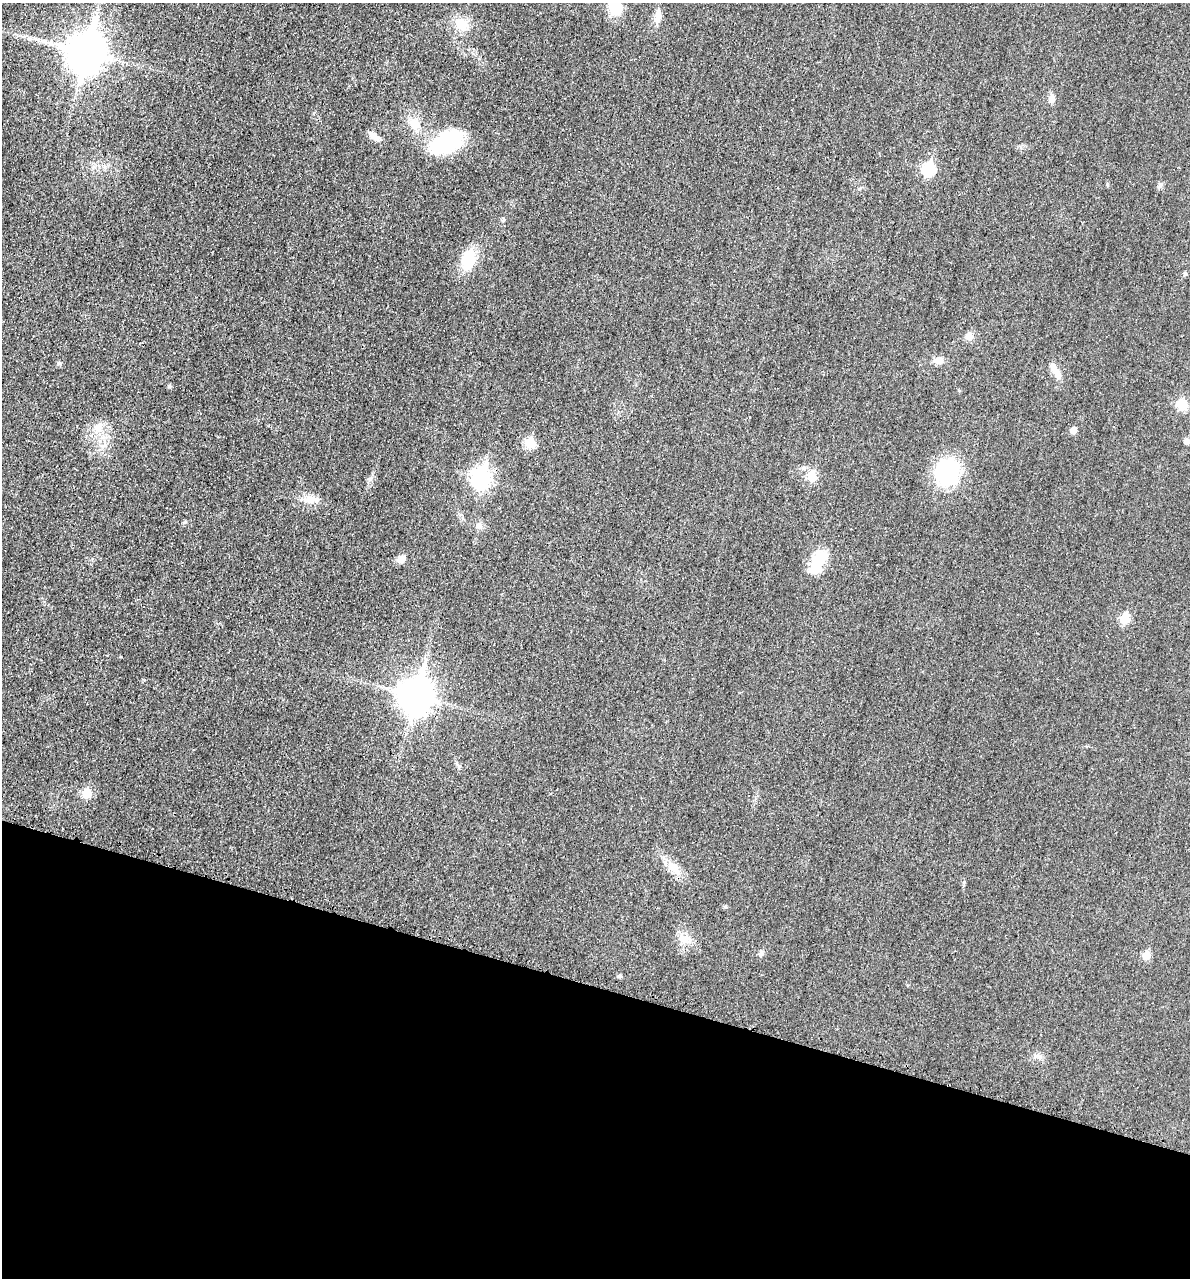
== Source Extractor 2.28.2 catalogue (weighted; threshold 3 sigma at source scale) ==
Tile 15 of 4 x 4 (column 3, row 4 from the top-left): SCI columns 2517-3704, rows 18-1293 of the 5154 x 5142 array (HDU 1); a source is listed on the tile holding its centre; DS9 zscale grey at full resolution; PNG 1192 x 1280 px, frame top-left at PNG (2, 3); no overlay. Shown black and unused: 23% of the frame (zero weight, under 3 of 4 exposures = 2% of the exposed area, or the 3 px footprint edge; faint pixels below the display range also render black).
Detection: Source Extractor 2.28.2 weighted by HDU 2 'WHT'; one run over the whole footprint, this tile lists its part. Background 0.0179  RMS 0.0055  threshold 0.0248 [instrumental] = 3 sigma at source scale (4.5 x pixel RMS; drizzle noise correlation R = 1.50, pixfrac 1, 0.05/0.05 arcsec/px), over >= 5 px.
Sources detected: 37; all 37 listed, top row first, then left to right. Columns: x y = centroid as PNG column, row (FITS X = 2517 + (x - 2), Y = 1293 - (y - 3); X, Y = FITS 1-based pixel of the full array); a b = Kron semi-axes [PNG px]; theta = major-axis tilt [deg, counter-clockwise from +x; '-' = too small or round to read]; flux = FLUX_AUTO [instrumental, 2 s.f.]
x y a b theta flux
615 8 16 14 -50 12
657 17 19 8 79 4.6
462 24 18 14 -35 9.8
86 52 14 12 77 1300
1052 98 10 8 -87 3.1
415 124 17 13 -54 7.5
373 136 15 8 -40 3.4
447 142 40 22 32 35
929 169 7 6 - 48
1160 185 10 5 65 1.3
469 259 20 13 74 19
1185 273 5 4 - 1.2
969 336 9 8 - 4.1
940 360 11 9 -31 2.9
59 363 6 5 - 0.9
1056 372 19 9 -64 4.9
1182 405 13 11 -54 8
98 427 14 11 34 6.3
1073 430 5 5 - 4.5
1186 441 5 5 - 3
530 443 6 6 - 21
947 472 24 21 77 50
812 476 6 6 - 19
481 478 9 7 79 190
310 499 18 10 10 6
479 526 9 8 - 2.3
401 559 9 8 - 3.7
819 560 30 15 58 15
1124 619 6 5 - 21
415 695 13 11 78 960
86 793 6 6 - 17
673 866 17 9 -21 5.6
685 939 18 10 0 5.8
761 953 8 5 80 1.3
1146 955 6 5 - 10
620 976 5 5 - 1.2
1037 1056 10 4 -25 1.6
Overlapping masked pixels (flux is a lower limit): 1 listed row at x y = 415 695
Isophote crosses this tile's border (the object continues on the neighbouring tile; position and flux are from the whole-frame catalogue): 1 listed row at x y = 615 8
Unlisted compact peaks at least as high as the median listed source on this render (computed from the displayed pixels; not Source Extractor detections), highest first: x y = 185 522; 369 479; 170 387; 964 882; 725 907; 1107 184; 459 766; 144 680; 859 189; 503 220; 959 390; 1021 148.